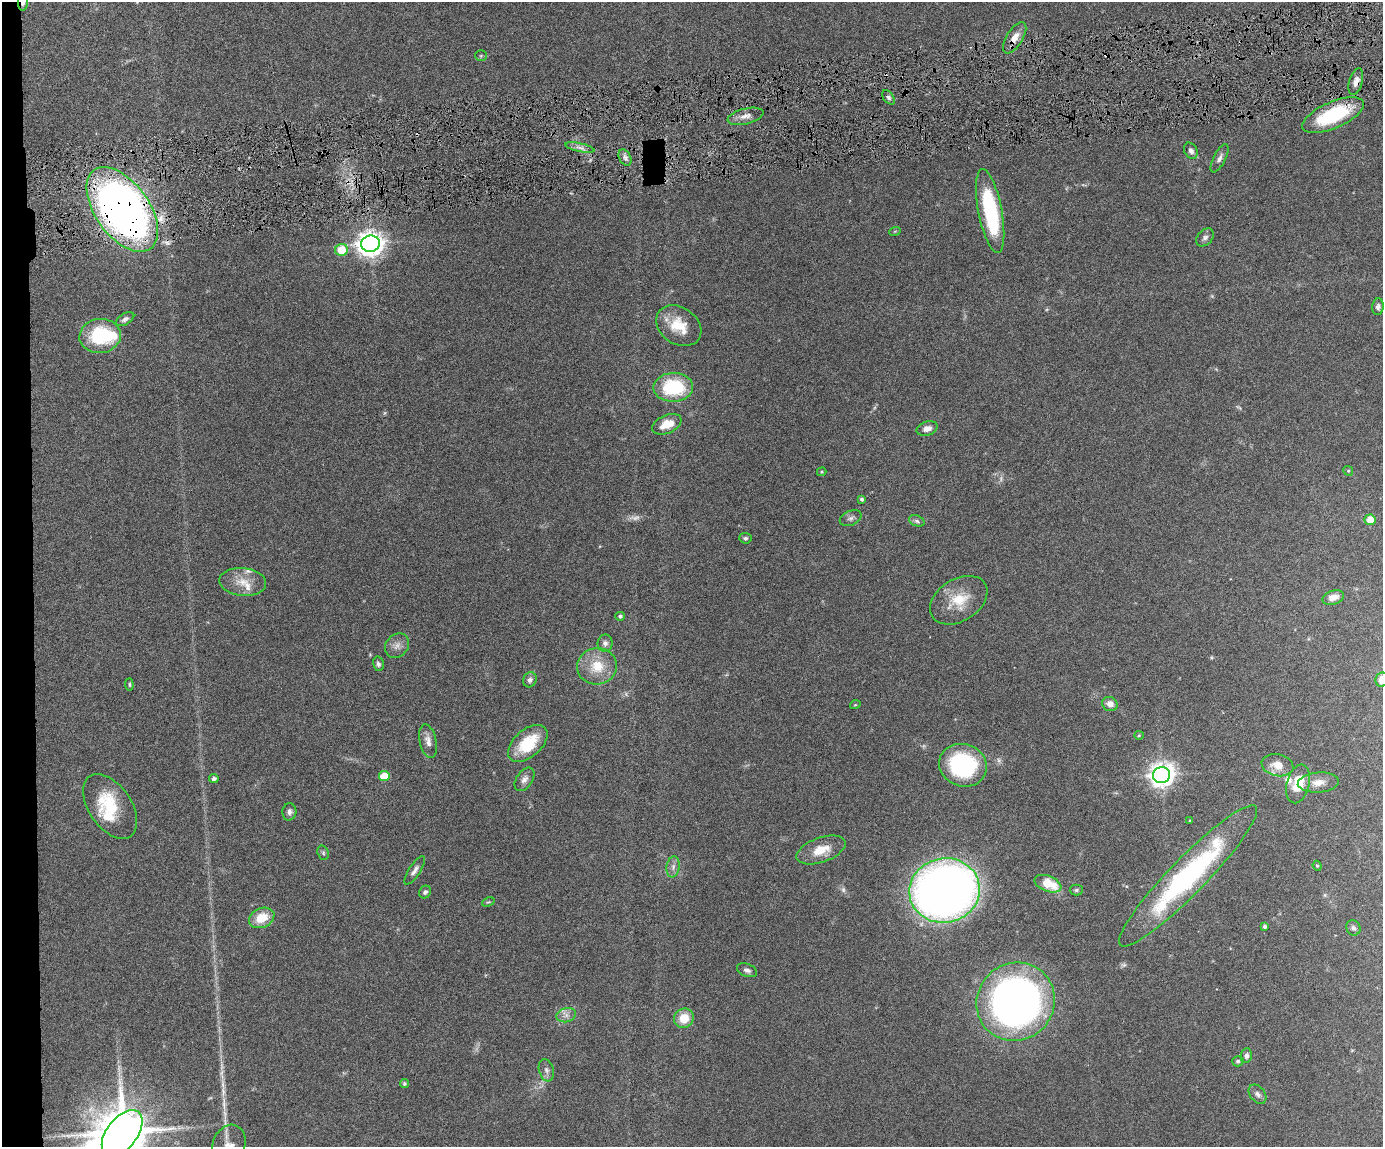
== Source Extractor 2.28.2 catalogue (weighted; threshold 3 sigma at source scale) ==
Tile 7 of 3 x 4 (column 1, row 3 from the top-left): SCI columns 241-1621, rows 1147-2291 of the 4519 x 4583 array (HDU 1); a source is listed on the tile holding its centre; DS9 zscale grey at full resolution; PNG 1385 x 1149 px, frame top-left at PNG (2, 2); each listed source drawn as its Kron ellipse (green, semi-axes under 4 px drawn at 4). Shown black and unused: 3% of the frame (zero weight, under 4 of 8 exposures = <1% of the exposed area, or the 3 px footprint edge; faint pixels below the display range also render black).
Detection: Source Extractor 2.28.2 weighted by HDU 2 'WHT'; one run over the whole footprint, this tile lists its part. Background 0.0445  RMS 0.0037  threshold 0.0153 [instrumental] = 3 sigma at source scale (4.09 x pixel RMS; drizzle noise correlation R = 1.36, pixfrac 0.8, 0.05/0.05 arcsec/px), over >= 5 px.
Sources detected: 94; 4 too faint to see at this stretch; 1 inside a brighter object's white glare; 2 cosmic-ray / hot-pixel residue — neither listed nor drawn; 4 inside a brighter listed object's ellipse — not listed separately; the other 83 listed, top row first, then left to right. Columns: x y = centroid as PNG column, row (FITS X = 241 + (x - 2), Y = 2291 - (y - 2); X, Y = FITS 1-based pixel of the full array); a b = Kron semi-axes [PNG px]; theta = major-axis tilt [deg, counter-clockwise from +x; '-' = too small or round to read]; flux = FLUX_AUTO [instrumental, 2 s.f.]
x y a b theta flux
23 2 8 5 86 1.1
1015 38 18 8 58 3.6
481 56 6 5 - 0.58
1356 81 14 6 74 2.2
888 97 8 5 -54 0.87
1333 115 33 13 23 27
745 116 18 7 14 2.7
580 147 15 3 -12 1.5
1191 151 8 6 -62 1.3
625 157 9 5 -63 1.1
1220 158 15 6 62 1.5
122 209 48 27 -54 280
990 211 42 12 -79 34
895 231 6 3 19 0.36
1205 237 10 7 45 1.3
370 244 9 8 - 360
342 250 6 6 - 9
1378 307 8 5 84 1.1
125 319 10 5 29 1.1
679 326 24 18 -34 9.4
100 336 21 17 7 23
673 387 20 14 2 23
667 424 15 9 23 5.5
927 429 11 7 17 2.3
1348 471 5 4 - 0.51
822 472 5 4 - 0.37
861 499 3 3 - 0.62
851 518 11 7 23 1.3
1370 520 5 5 - 3.9
917 521 8 5 -21 0.86
745 538 6 5 - 0.75
243 582 23 14 -5 5.9
1333 597 11 7 17 2.8
959 600 31 21 32 11
620 616 4 4 - 0.92
605 643 8 7 - 1.3
397 646 13 11 48 2.4
378 664 7 5 -78 0.91
597 666 20 18 11 9.3
530 680 8 6 64 1.3
1382 680 7 6 - 3
129 684 6 4 -85 0.45
1110 704 8 7 - 2.7
855 705 5 3 - 0.31
1139 735 5 4 - 0.43
428 741 17 8 -77 2.6
528 743 23 13 42 14
963 765 24 21 -19 40
1277 765 16 11 -12 4.6
1161 775 8 8 - 290
384 776 5 5 - 10
214 778 5 4 - 1
524 779 13 8 56 1.9
1318 782 20 10 5 3.9
1298 784 20 11 76 9.9
110 806 36 21 -56 16
289 812 8 7 - 1.3
1190 821 3 3 - 0.31
821 850 26 12 19 7
323 853 7 5 -70 0.65
1317 866 5 4 - 0.47
673 867 10 6 81 1.6
415 870 16 6 57 1.6
1188 876 97 18 46 67
1048 884 14 8 -22 9.6
945 890 35 32 12 300
1076 890 6 5 - 0.69
425 892 7 5 58 0.85
488 902 7 4 23 0.45
262 918 13 9 25 7.4
1265 926 4 3 - 0.86
1353 928 8 7 - 1
747 970 10 6 -22 1.2
1016 1002 40 38 48 210
566 1015 10 7 15 1.7
684 1018 10 9 - 6.4
1246 1056 7 5 81 1.2
1238 1061 6 5 - 0.63
546 1070 11 7 -73 1.4
404 1083 4 4 - 0.6
1257 1094 11 7 -52 1.4
122 1133 27 15 52 2100
229 1145 21 16 70 4.3
Overlapping masked pixels (flux is a lower limit): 5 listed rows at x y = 23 2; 1015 38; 1356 81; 1333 115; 122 209
Isophote crosses this tile's border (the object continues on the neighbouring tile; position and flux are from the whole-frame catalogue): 4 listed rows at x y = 23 2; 1382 680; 122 1133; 229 1145